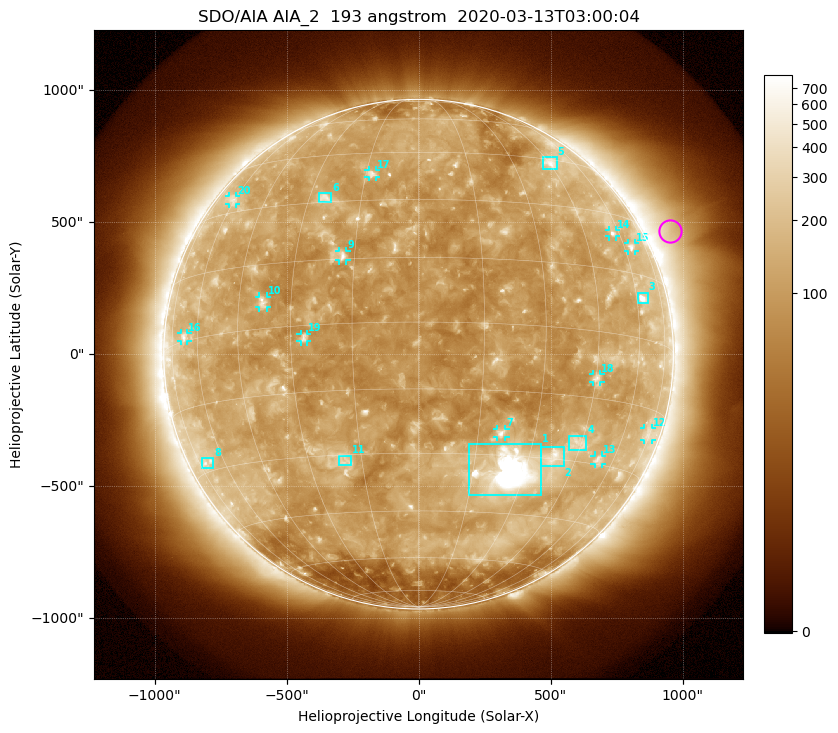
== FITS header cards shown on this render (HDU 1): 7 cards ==
TELESCOP= 'SDO/AIA'
INSTRUME= 'AIA_2'
WAVELNTH=                  193
WAVEUNIT= 'angstrom'
DATE-OBS= '2020-03-13T03:00:04.84'
CTYPE1  = 'HPLN-TAN'
CTYPE2  = 'HPLT-TAN'

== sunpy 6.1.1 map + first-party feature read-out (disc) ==
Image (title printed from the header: SDO/AIA AIA_2  193 angstrom  2020-03-13T03:00:04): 1024 x 1024 px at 2.4 arcsec/px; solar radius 965 arcsec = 402 px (full disc in frame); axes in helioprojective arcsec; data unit not stated in the header (colour bar unlabelled)
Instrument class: DISC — disc imager (sunpy class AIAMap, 193 A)
Bright regions (active regions / flare kernels): reference = the median radial profile (limb darkening/brightening removed); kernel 9 px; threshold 5 sigma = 171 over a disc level ~108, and >= 1.15x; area >= 12 px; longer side >= 10 px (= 24 arcsec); searched inside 0.97 R_sun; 27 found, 20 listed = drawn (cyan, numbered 1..; 12 of them under ~33 arcsec drawn as corner ticks so the feature stays visible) (cap 20 boxes per figure: the strongest are kept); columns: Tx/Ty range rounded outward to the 5 arcsec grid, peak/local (2 s.f.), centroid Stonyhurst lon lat
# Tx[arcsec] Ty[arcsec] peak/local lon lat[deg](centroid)
1 190..465 -535..-340 17 +26 -34
2 465..550 -425..-350 5.4 +37 -30
3 830..870 190..235 6.6 +63 +9
4 570..635 -365..-310 3.2 +44 -26
5 470..525 700..750 4.2 +46 +44
6 -380..-330 575..610 4 -25 +31
7 295..330 -315..-280 5.3 +21 -25
8 -820..-775 -430..-390 2.7 -69 -28
9 -300..-270 355..390 5.4 -18 +16
10 -605..-575 175..220 4.2 -38 +6
11 -305..-255 -420..-385 3.3 -20 -31
12 855..885 -325..-280 2.4 +74 -21
13 665..695 -415..-385 3.5 +53 -29
14 720..750 445..470 4 +57 +24
15 795..820 390..420 3.5 +64 +22
16 -900..-875 50..80 3.2 -67 +1
17 -190..-160 670..695 3.8 -13 +38
18 660..690 -105..-75 3.8 +45 -11
19 -450..-420 45..80 4.1 -27 -3
20 -720..-690 565..600 2.7 -61 +34
Off-limb structures (1.02-1.3 R_sun): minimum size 162 px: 5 found; the strongest spans PA ~270..315 deg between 1.02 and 1.3 R_sun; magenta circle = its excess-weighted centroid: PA ~295 deg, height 1.1 R_sun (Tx ~950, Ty ~465 arcsec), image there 2.2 x the reference